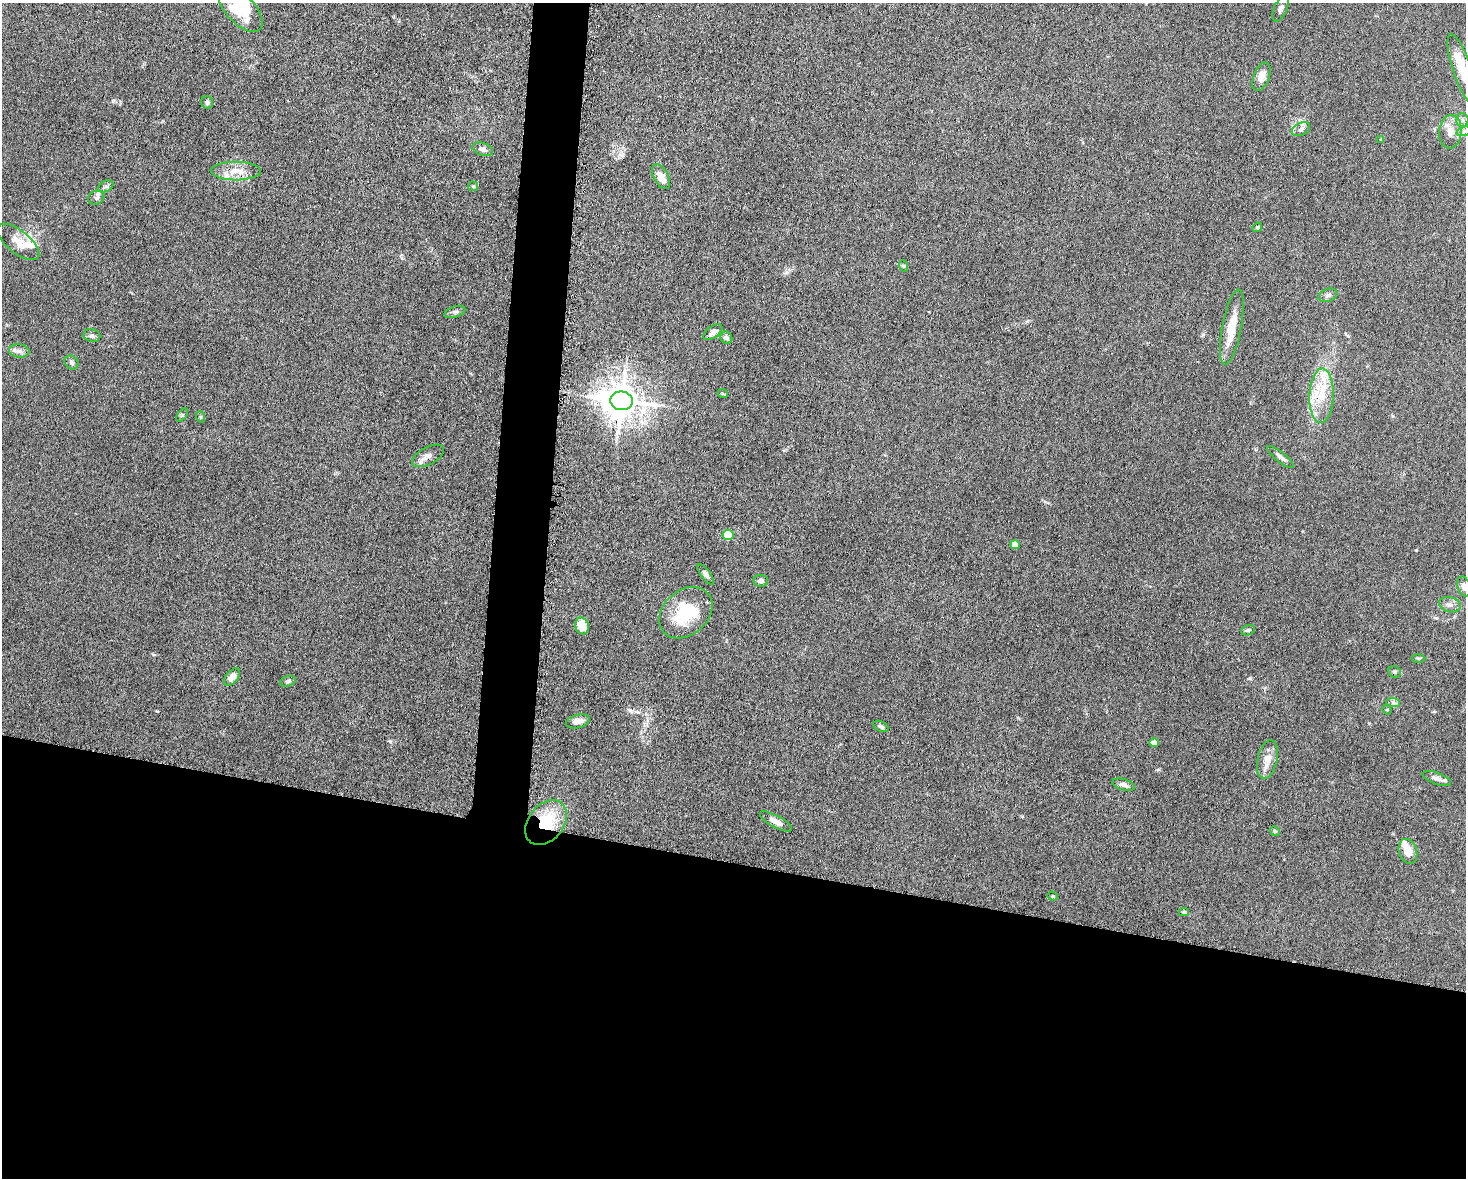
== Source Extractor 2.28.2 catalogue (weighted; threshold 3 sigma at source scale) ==
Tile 11 of 3 x 4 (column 2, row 4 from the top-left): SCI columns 1693-3156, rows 8-1183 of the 4746 x 4720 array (HDU 1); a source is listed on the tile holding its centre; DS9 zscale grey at full resolution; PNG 1468 x 1180 px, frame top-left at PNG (2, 3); each listed source drawn as its Kron ellipse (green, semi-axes under 4 px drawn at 4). Shown black and unused: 29% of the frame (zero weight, under 5 of 10 exposures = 2% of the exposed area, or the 3 px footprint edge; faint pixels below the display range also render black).
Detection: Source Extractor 2.28.2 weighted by HDU 2 'WHT'; one run over the whole footprint, this tile lists its part. Background 0.023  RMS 0.0021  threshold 0.00866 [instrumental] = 3 sigma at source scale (4.09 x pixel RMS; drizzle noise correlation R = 1.36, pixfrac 0.8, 0.05/0.05 arcsec/px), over >= 5 px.
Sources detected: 69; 1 inside a brighter object's white glare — neither listed nor drawn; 7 inside a brighter listed object's ellipse — not listed separately; the other 61 listed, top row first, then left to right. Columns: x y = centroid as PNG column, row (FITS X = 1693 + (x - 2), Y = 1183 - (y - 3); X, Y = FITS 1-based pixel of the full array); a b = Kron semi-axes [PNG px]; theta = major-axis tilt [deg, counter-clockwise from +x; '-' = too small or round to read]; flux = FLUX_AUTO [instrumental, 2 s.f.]
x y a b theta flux
1281 8 14 6 66 0.77
240 9 28 14 -47 6.5
1462 69 36 9 -72 4.8
1261 76 15 7 69 1.7
207 102 6 6 - 0.55
1462 120 7 6 - 0.55
1301 129 10 6 25 0.75
1464 131 7 4 19 0.48
1450 132 17 11 84 2.1
1381 139 3 3 - 0.24
483 149 11 6 -18 0.98
236 171 25 9 -1 2.8
661 177 13 7 -61 2.2
106 186 8 5 29 0.49
473 186 5 4 - 0.24
96 198 8 7 - 0.55
1257 227 5 4 - 0.28
18 242 25 11 -39 2.4
904 266 6 3 -70 0.22
1328 295 10 6 22 0.64
455 312 11 5 18 0.55
1232 327 38 9 79 4.3
713 332 11 6 37 0.87
92 336 8 6 -11 0.5
726 338 6 5 - 0.64
19 351 10 6 -8 0.85
71 362 7 6 - 0.47
723 394 5 3 - 0.16
1321 396 27 12 88 5.1
622 401 11 9 -6 430
182 415 7 4 53 0.28
201 417 6 3 -71 0.25
428 456 17 8 29 1.3
1281 457 16 5 -38 0.93
728 535 5 5 - 10
1015 545 5 4 - 2.8
706 574 12 4 -55 0.61
761 581 7 6 - 0.55
1464 587 10 6 -74 0.83
1450 605 11 7 -14 0.95
686 613 29 22 42 10
582 626 8 6 -74 3.5
1248 630 7 5 18 0.44
1418 658 7 3 -1 0.25
1395 672 6 5 - 0.4
232 677 10 6 50 1.5
288 681 8 5 19 0.39
1393 702 7 4 -2 0.4
1387 710 5 4 - 0.18
578 721 12 6 14 1.2
881 726 8 5 -28 0.45
1154 743 4 4 - 1.6
1267 759 20 9 77 2.1
1437 778 15 6 -20 0.8
1124 785 11 5 -17 0.86
776 821 18 6 -29 1.3
546 822 25 17 52 9.7
1275 831 5 4 - 0.26
1408 851 13 9 -70 2
1053 896 5 4 - 0.26
1184 912 5 4 - 0.29
Overlapping masked pixels (flux is a lower limit): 1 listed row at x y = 546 822
Isophote crosses this tile's border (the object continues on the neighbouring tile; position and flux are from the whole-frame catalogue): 3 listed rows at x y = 240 9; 1462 69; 1464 587
Unlisted compact peaks at least as high as the median listed source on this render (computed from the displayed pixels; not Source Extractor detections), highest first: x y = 390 741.